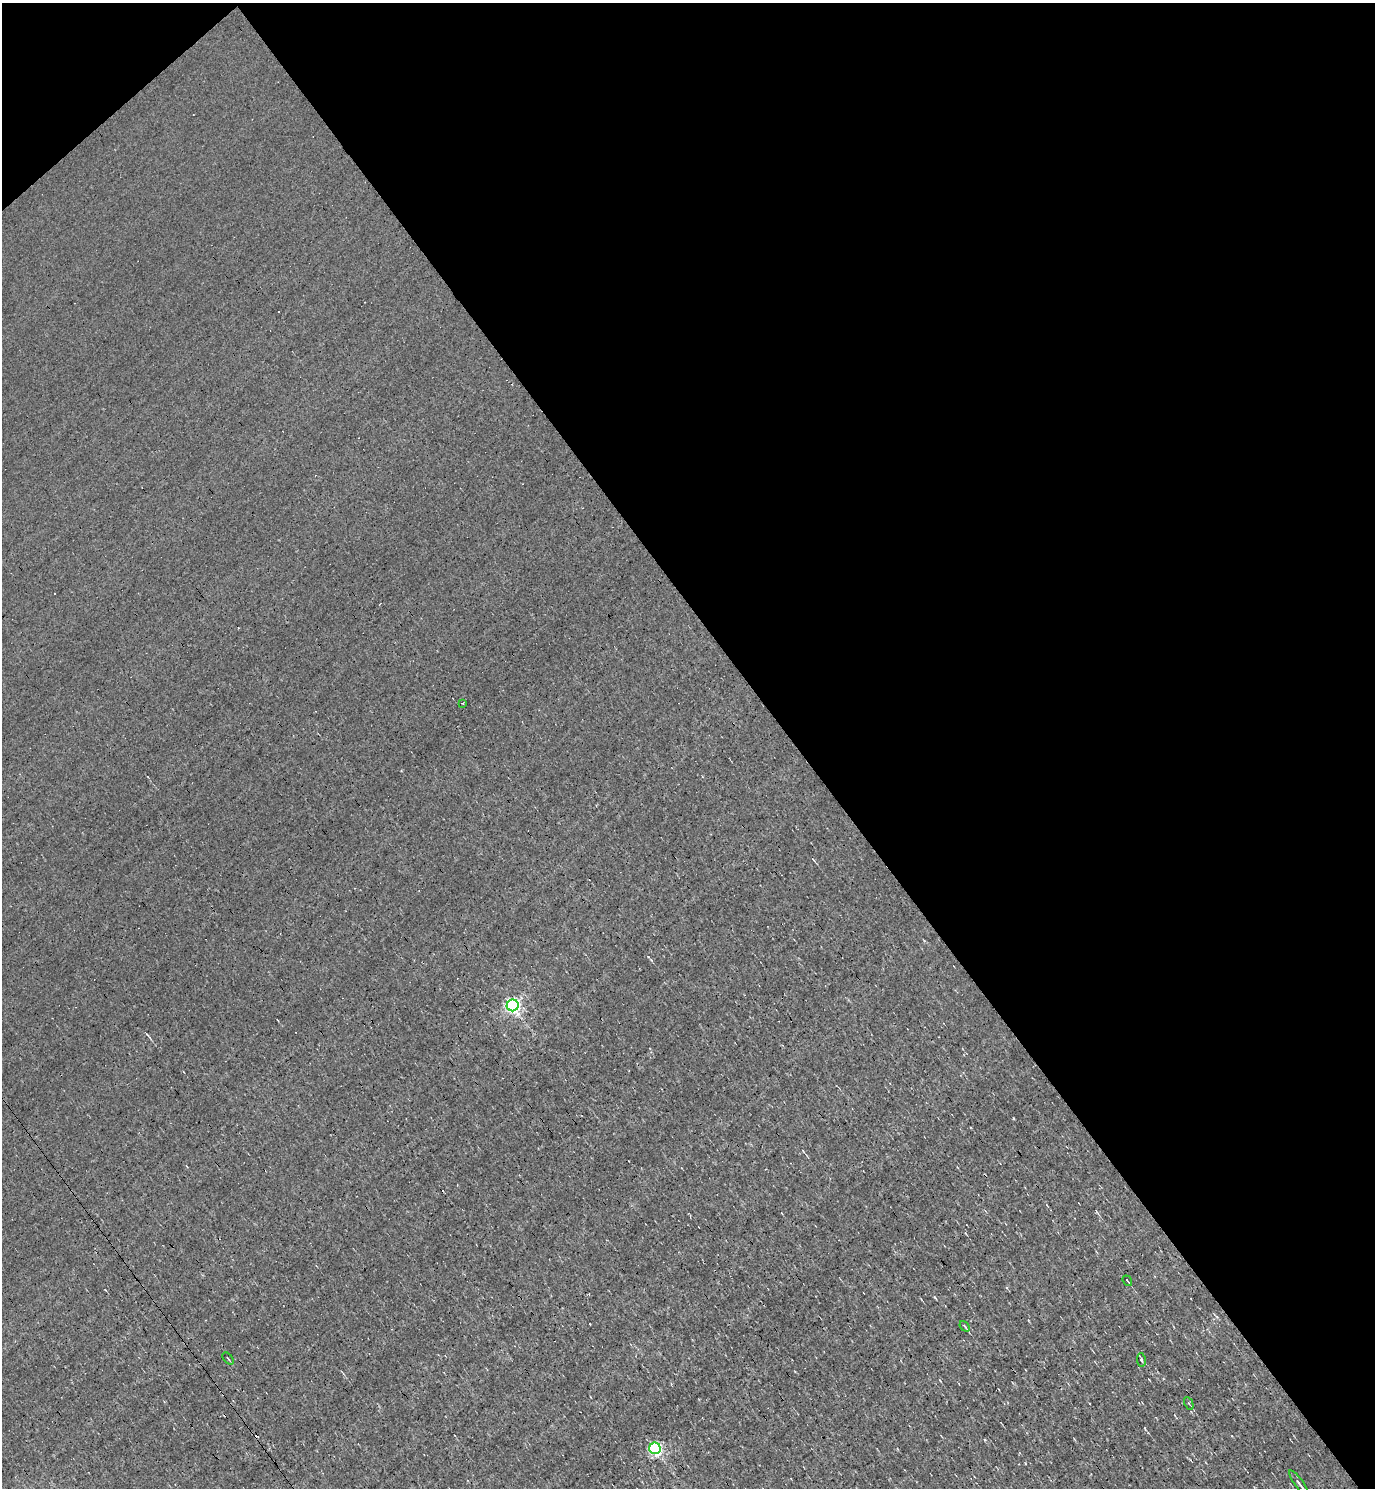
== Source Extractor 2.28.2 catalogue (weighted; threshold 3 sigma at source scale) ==
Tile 3 of 4 x 4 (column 3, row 1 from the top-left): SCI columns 3042-4414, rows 4460-5945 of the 5939 x 5945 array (HDU 1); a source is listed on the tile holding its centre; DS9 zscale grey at full resolution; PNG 1377 x 1490 px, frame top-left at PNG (2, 3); each listed source drawn as its Kron ellipse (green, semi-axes under 4 px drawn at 4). Shown black and unused: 43% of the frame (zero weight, under 3 of 4 exposures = <1% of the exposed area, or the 3 px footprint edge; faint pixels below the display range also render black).
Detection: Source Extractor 2.28.2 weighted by HDU 2 'WHT'; one run over the whole footprint, this tile lists its part. Background -0.00744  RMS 0.058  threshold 0.262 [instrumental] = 3 sigma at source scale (4.5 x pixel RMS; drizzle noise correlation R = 1.50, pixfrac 1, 0.05/0.05 arcsec/px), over >= 5 px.
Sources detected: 12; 3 cosmic-ray / hot-pixel residue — neither listed nor drawn; the other 9 listed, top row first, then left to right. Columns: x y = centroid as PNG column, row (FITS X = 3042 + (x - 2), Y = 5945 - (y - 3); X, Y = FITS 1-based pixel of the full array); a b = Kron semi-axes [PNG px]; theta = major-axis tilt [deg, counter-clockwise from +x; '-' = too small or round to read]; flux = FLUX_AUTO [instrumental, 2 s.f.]
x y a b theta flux
463 703 2 2 - 5.5
513 1005 6 6 - 1300
1127 1281 6 2 -52 7.1
965 1326 6 3 -50 7.9
228 1358 7 2 -51 5
1141 1360 7 3 -81 9
1189 1403 7 3 -64 7.2
655 1448 6 5 - 960
1299 1483 15 3 -54 21